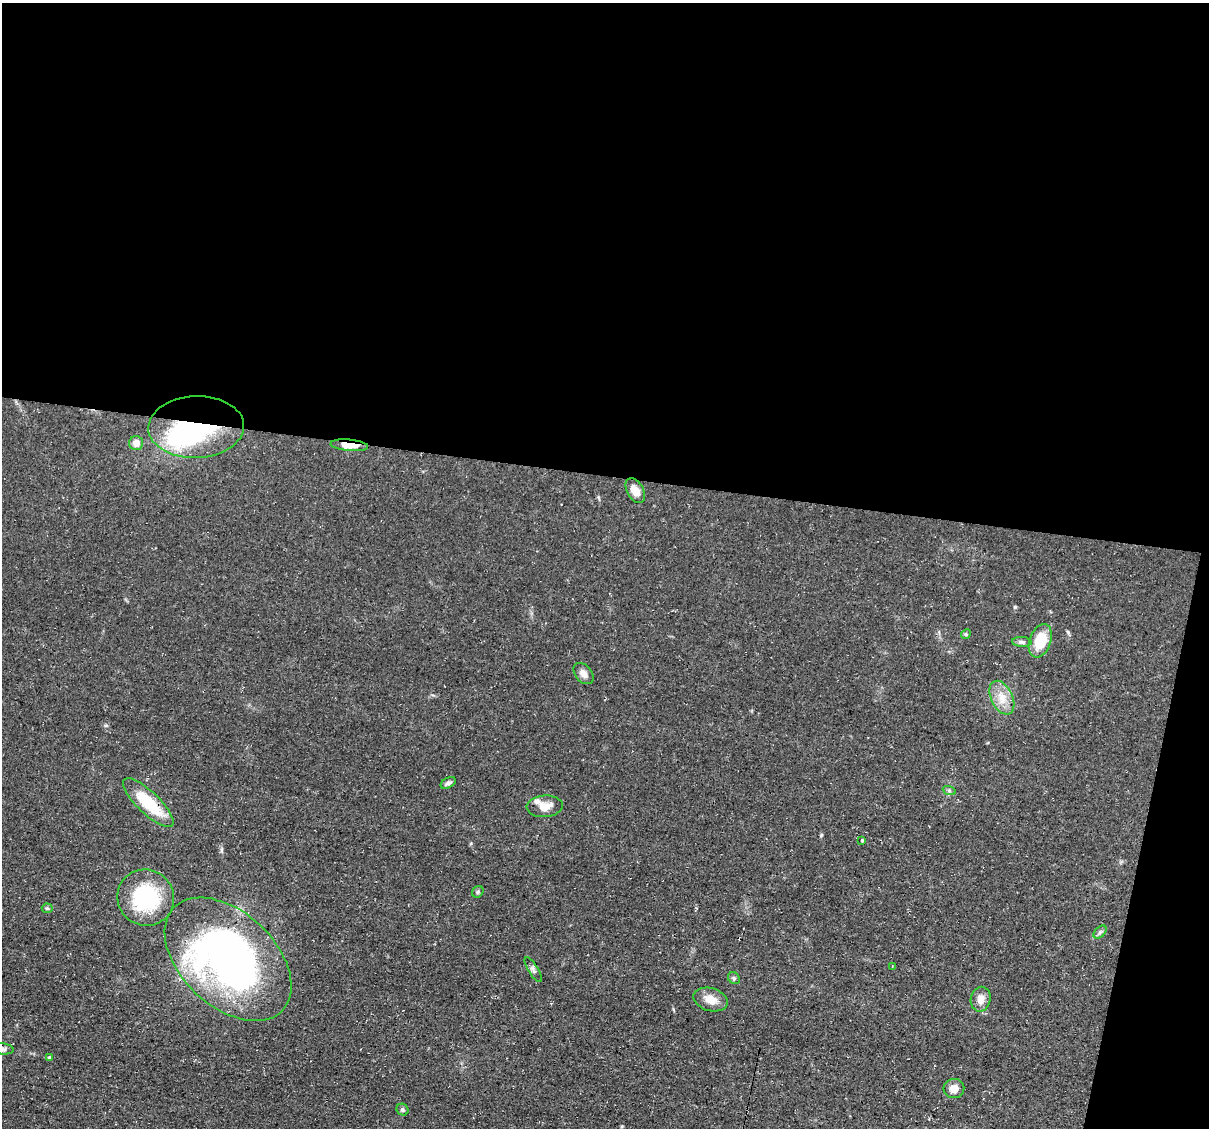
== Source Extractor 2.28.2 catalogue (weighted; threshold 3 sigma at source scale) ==
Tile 4 of 4 x 4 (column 4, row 1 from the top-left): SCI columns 3622-4828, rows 3610-4735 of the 4832 x 4851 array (HDU 1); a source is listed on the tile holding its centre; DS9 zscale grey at full resolution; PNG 1211 x 1130 px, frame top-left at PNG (2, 3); each listed source drawn as its Kron ellipse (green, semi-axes under 4 px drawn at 4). Shown black and unused: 45% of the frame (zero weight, under 3 of 4 exposures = <1% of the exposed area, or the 3 px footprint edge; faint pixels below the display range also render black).
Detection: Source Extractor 2.28.2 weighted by HDU 2 'WHT'; one run over the whole footprint, this tile lists its part. Background 0.0753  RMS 0.0077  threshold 0.0345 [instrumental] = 3 sigma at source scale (4.5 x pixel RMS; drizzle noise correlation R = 1.50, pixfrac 1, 0.05/0.05 arcsec/px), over >= 5 px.
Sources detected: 32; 2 inside a brighter object's white glare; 1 cosmic-ray / hot-pixel residue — neither listed nor drawn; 1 inside a brighter listed object's ellipse — not listed separately; the other 28 listed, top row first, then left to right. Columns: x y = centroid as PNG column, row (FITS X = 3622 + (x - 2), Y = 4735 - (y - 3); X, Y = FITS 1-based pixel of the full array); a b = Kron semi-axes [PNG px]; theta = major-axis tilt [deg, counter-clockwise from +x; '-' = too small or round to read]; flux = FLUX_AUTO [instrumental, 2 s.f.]
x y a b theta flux
196 427 48 31 2 94
136 443 7 7 - 6.2
349 445 19 5 -5 11
635 491 13 8 -60 8
966 634 5 4 - 0.94
1040 641 17 10 69 21
1022 642 10 5 -4 2.2
584 674 12 8 -49 4.9
1002 698 18 10 -64 10
448 783 8 5 28 1.9
949 790 7 4 -19 1.3
148 803 33 11 -44 34
545 806 18 11 4 9.4
862 840 3 3 - 2.7
478 892 6 5 - 1.4
146 898 29 28 - 57
47 908 5 5 - 1.2
1100 932 8 4 45 1.7
228 959 75 47 -43 360
892 966 3 3 - 0.57
533 970 14 5 -59 2.4
734 978 6 5 - 1.4
711 999 17 11 -16 8.7
981 999 12 10 78 5.8
3 1049 11 5 -5 2.2
50 1057 4 4 - 1.2
954 1088 10 9 - 6.7
403 1110 6 5 - 1.6
Overlapping masked pixels (flux is a lower limit): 3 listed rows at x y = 196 427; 349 445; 148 803
Isophote crosses this tile's border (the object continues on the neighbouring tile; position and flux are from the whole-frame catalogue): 1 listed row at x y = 3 1049
Unlisted compact peaks at least as high as the median listed source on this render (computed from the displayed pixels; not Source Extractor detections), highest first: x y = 1015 607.